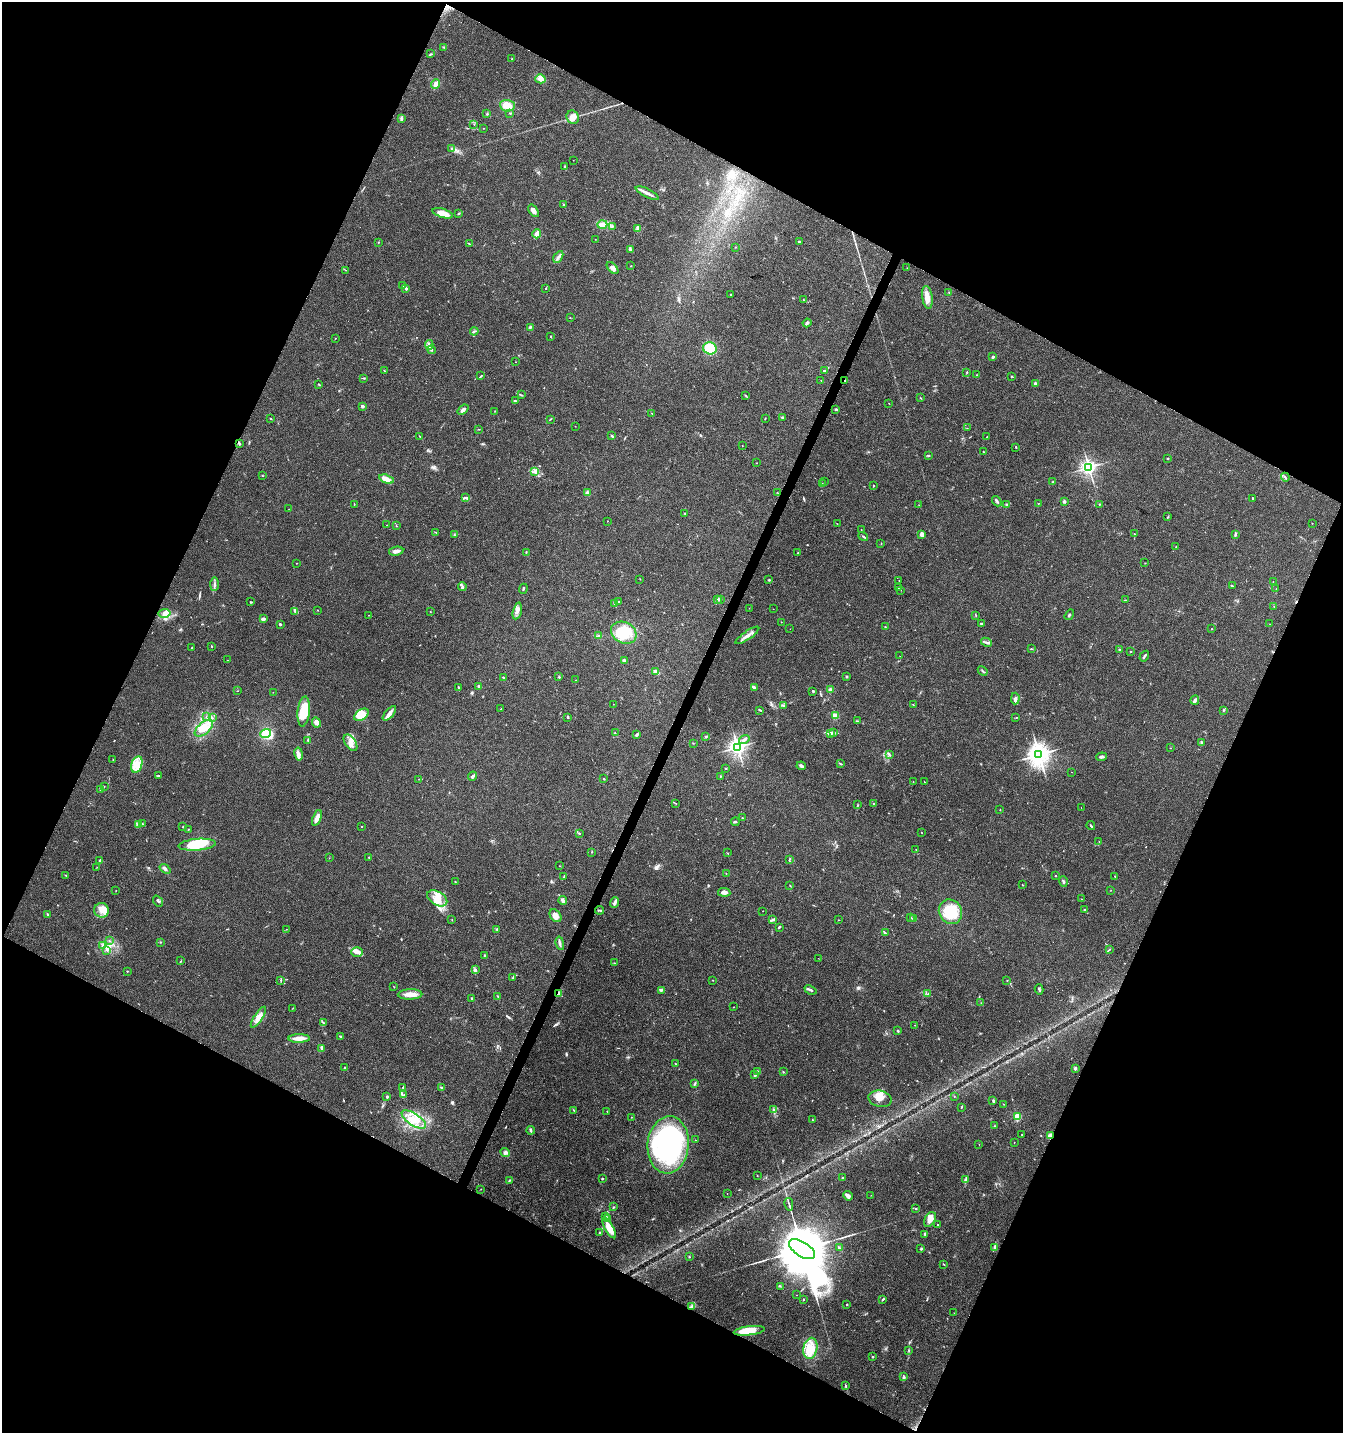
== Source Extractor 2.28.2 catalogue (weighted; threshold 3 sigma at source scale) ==
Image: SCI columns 202-5564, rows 8-5728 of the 5831 x 5728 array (HDU 1 of 3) = the unmasked area's bounding box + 8 px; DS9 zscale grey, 4 x 4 block average (1 PNG px = mean of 4 x 4 image px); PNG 1345 x 1435 px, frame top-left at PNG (2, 2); each listed source drawn as its Kron ellipse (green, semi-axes under 4 px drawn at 4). Shown black and unused: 46% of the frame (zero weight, under 3 of 4 exposures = <1% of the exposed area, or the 3 px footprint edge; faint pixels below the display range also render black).
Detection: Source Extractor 2.28.2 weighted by HDU 2 'WHT'. Background 0.0442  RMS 0.0035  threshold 0.0156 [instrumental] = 3 sigma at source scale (4.5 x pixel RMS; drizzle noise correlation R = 1.50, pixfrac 1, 0.0396/0.0396 arcsec/px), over >= 5 px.
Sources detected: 462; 1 too faint to see at this stretch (4 x 4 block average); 4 inside a brighter object's white glare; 2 cosmic-ray / hot-pixel residue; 1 long thin detection or spike segment (spike, bleed or trail) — neither listed nor drawn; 9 coinciding with a brighter row at this scale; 32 inside a brighter listed object's ellipse — not listed separately; the other 413 listed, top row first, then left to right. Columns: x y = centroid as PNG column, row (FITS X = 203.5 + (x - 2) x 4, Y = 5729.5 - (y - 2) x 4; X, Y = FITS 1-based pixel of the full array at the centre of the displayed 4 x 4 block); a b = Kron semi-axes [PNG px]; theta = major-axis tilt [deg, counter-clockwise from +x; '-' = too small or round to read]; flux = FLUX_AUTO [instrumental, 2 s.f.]
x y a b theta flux
444 47 4 2 - 1.8
430 54 3 2 - 1.8
512 59 2 2 - 1.1
540 79 5 4 - 9.6
436 84 5 3 - 9.6
507 106 7 6 - 18
510 113 2 2 - 1.1
487 114 3 2 - 1.4
573 117 7 6 - 16
402 119 4 2 - 3.2
474 124 2 2 - 0.48
483 128 2 2 - 0.73
452 149 3 2 - 2
573 160 2 2 - 0.44
565 167 2 2 - 2
647 193 12 3 -26 11
564 205 3 2 - 2.5
534 211 7 4 -54 8.8
443 213 11 4 -16 27
459 213 3 2 - 1.7
602 225 5 3 - 17
612 226 2 2 - 1
638 228 4 2 - 9.1
537 234 4 3 - 16
595 239 2 2 - 0.42
799 241 2 2 - 2.4
379 242 2 2 - 0.9
469 244 4 2 - 1.7
735 247 2 2 - 0.78
631 249 3 2 - 1.7
558 257 6 2 60 4.6
631 266 2 2 - 0.64
612 268 7 3 -47 8.7
907 268 2 2 - 0.89
346 270 2 2 - 0.64
403 285 2 2 - 1.4
406 288 3 2 - 4.2
545 288 2 2 - 0.81
949 293 2 2 - 0.58
730 295 2 2 - 1
927 297 11 5 -82 18
804 300 2 2 - 0.6
570 317 2 2 - 0.64
807 323 4 2 - 4.4
530 327 3 2 - 2.1
474 331 4 2 - 2.3
550 336 2 2 - 1.1
335 338 2 2 - 0.78
429 345 5 3 - 8
710 348 7 6 - 45
431 350 4 2 - 2.5
993 357 3 2 - 4
515 362 2 2 - 0.49
384 370 2 2 - 1.2
824 371 3 2 - 1.6
967 372 2 2 - 1.2
977 375 2 2 - 0.91
481 376 3 2 - 1.7
1011 376 3 2 - 1
363 378 4 2 - 1.7
821 380 2 2 - 0.58
845 380 2 2 - 1.2
1035 383 2 2 - 2.5
319 384 4 2 - 1.2
521 395 3 2 - 1.4
745 395 3 2 - 1.6
921 398 2 2 - 1.2
515 401 3 2 - 1.7
889 403 2 2 - 0.48
362 406 2 2 - 15
836 409 2 2 - 2.4
463 410 6 3 37 5.2
495 411 2 2 - 0.56
652 413 2 2 - 0.54
782 417 3 2 - 2
271 419 2 2 - 1.4
550 419 3 2 - 1.3
765 419 2 2 - 0.99
575 426 2 2 - 0.62
967 428 2 2 - 0.63
479 429 2 2 - 0.68
420 436 2 2 - 1.1
612 436 3 2 - 2.3
987 437 2 2 - 1.1
239 443 3 2 - 3.6
742 446 2 2 - 0.59
1016 447 2 2 - 1.4
984 452 4 2 - 1.7
928 456 2 2 - 1.5
1168 458 2 2 - 4.7
756 463 2 2 - 0.74
1089 467 2 2 - 780
535 471 4 2 - 2.1
262 476 2 2 - 1.1
1285 477 4 2 - 1.5
387 479 8 3 -15 20
825 482 2 2 - 0.6
1052 482 2 2 - 1.3
822 484 2 2 - 0.77
873 486 3 2 - 1
777 492 2 2 - 0.65
588 493 2 2 - 26
465 498 4 2 - 3.2
1253 498 2 2 - 1.7
997 501 6 2 -51 3.1
1064 502 3 2 - 4.3
354 504 2 2 - 0.99
1006 504 3 2 - 2
1038 504 2 2 - 0.44
1099 504 2 2 - 1.4
919 505 2 2 - 0.54
289 509 2 2 - 0.38
685 514 2 2 - 1.6
1168 517 2 2 - 0.78
607 521 2 2 - 0.51
1312 523 2 2 - 0.5
837 524 2 2 - 0.5
387 525 2 2 - 0.4
396 526 2 2 - 0.84
861 530 2 2 - 0.72
436 532 2 2 - 1.1
922 534 3 2 - 9.3
1134 534 2 2 - 1
1235 534 4 3 - 3.3
454 535 3 2 - 1.9
863 536 5 2 - 3.5
881 544 2 2 - 0.7
1176 546 2 2 - 1.1
396 551 7 3 11 10
526 552 3 2 - 1.3
798 553 2 2 - 0.75
296 563 2 2 - 0.52
1145 563 2 2 - 0.94
640 579 2 2 - 0.71
769 580 2 2 - 1.5
899 580 2 2 - 0.77
1273 582 2 2 - 0.57
214 584 7 2 89 3.7
1232 586 3 2 - 2.1
462 587 4 2 - 5.3
898 588 2 2 - 0.81
523 589 5 2 - 2.2
1276 589 2 2 - 0.63
900 590 2 2 - 0.77
720 599 2 2 - 0.89
717 600 3 2 - 2.4
1125 600 2 2 - 0.49
250 602 2 2 - 0.82
619 602 3 2 - 0.96
614 604 4 2 - 2.2
1274 606 2 2 - 0.58
749 608 2 2 - 0.42
773 609 2 2 - 0.33
318 610 2 2 - 2
430 611 2 2 - 0.91
517 611 8 2 75 7
295 612 3 2 - 1.9
165 613 6 4 10 8.3
369 615 2 2 - 0.52
976 615 2 2 - 0.84
1069 615 6 2 56 2.4
263 619 4 2 - 4.7
781 622 2 2 - 0.74
280 624 3 2 - 2.9
981 624 4 2 - 2.6
1270 624 2 2 - 0.51
885 627 2 2 - 0.83
790 629 2 2 - 0.58
1211 629 2 2 - 0.69
624 633 13 10 -27 64
599 635 2 2 - 0.98
747 635 14 3 34 11
986 642 5 2 - 4.5
212 646 3 2 - 1.1
191 648 2 2 - 0.55
1031 649 2 2 - 0.97
1119 649 3 2 - 1.4
1130 651 2 2 - 0.92
900 656 2 2 - 0.29
1144 656 6 2 57 3.8
227 660 2 2 - 0.35
624 661 2 2 - 24
656 671 3 2 - 11
983 671 5 2 - 3.2
503 677 2 2 - 1.7
559 677 2 2 - 1.8
847 677 2 2 - 2.8
575 680 2 2 - 0.47
479 686 3 2 - 4.7
458 687 3 2 - 1.5
754 688 3 3 - 6.8
831 690 3 2 - 2.5
237 691 2 2 - 0.72
813 691 2 2 - 7.4
273 692 2 2 - 0.45
1015 699 6 3 88 5.4
1195 700 4 2 - 6.9
613 704 2 2 - 0.4
913 705 2 2 - 0.93
783 706 2 2 - 1.1
501 709 2 2 - 0.8
760 710 4 2 - 2.2
1223 710 3 2 - 1.9
304 711 15 6 84 50
389 713 9 3 48 9.8
361 715 8 5 35 42
835 716 2 2 - 86
206 717 2 2 - 1
212 717 2 2 - 1.1
567 718 3 2 - 0.92
1016 718 2 2 - 0.75
857 721 3 2 - 1.7
316 722 5 4 - 9.2
204 728 11 6 41 23
833 732 2 2 - 1.5
266 733 6 4 22 29
615 733 2 2 - 1.1
830 733 4 2 - 2.8
636 734 3 2 - 1.3
706 737 3 2 - 1.8
744 739 5 3 - 5.3
308 740 4 2 - 2.1
1201 742 3 2 - 2.6
350 743 9 5 -56 14
693 743 2 2 - 0.9
737 747 3 2 - 960
1171 748 2 2 - 0.4
299 754 6 4 -80 7.2
889 754 4 2 - 2.2
1039 754 3 3 - 1900
1101 757 5 2 - 5.6
113 759 2 2 - 0.73
137 764 8 5 75 33
840 764 3 2 - 1.7
801 766 4 2 - 6.2
726 768 2 2 - 1
1071 772 2 2 - 0.46
159 776 4 2 - 2.2
473 776 5 2 - 5.3
720 776 3 2 - 0.99
419 779 2 2 - 0.37
604 779 2 2 - 1.7
913 782 2 2 - 0.59
925 782 2 2 - 0.46
104 786 2 2 - 0.88
101 789 4 2 - 2.6
676 803 3 2 - 0.9
873 803 2 2 - 0.79
857 805 2 2 - 0.79
1081 807 2 2 - 0.32
1000 810 2 2 - 1.6
317 818 8 3 70 18
742 818 2 2 - 1.8
735 822 4 2 - 2.7
142 824 3 2 - 1.9
139 825 3 2 - 1.7
1091 826 4 2 - 2.9
183 827 2 2 - 0.95
362 827 2 2 - 0.96
188 829 2 2 - 0.86
921 832 2 2 - 0.56
579 834 2 2 - 0.75
1099 841 2 2 - 0.5
197 845 19 6 4 75
916 850 2 2 - 0.84
591 852 2 2 - 0.72
727 853 2 2 - 0.51
369 857 2 2 - 0.8
329 858 2 2 - 0.53
790 859 2 2 - 1
100 861 3 2 - 1.7
559 866 2 2 - 0.59
97 867 2 2 - 0.57
165 869 6 2 -39 4.7
726 873 2 2 - 0.81
66 875 3 2 - 1.6
1055 876 2 2 - 0.77
1115 876 2 2 - 1.5
564 877 4 2 - 2.8
1063 881 5 2 - 4.5
455 882 2 2 - 0.94
790 885 2 2 - 0.79
1022 885 2 2 - 0.92
116 890 2 2 - 0.49
1111 890 2 2 - 0.53
724 892 6 3 -7 10
437 898 11 6 -30 26
1081 899 2 2 - 0.65
563 900 4 3 - 5
158 901 6 2 -51 3.2
615 903 5 2 - 6
102 910 7 7 - 16
600 910 4 2 - 2.9
1085 910 3 2 - 2
763 911 2 2 - 0.43
950 912 13 11 -57 69
47 914 4 2 - 2
555 916 7 5 -53 15
910 917 2 2 - 0.56
913 918 2 2 - 1.5
452 919 2 2 - 0.6
773 920 3 2 - 2.9
839 920 2 2 - 0.86
779 927 4 2 - 2.5
286 929 2 2 - 0.47
497 929 2 2 - 1.6
885 933 4 2 - 2.4
110 941 2 2 - 1
160 942 2 2 - 1.1
560 943 7 2 -78 4.8
102 945 3 2 - 1.2
107 950 3 2 - 2.2
1109 950 2 2 - 1.1
357 952 6 5 - 8.7
484 955 3 2 - 1.5
818 958 2 2 - 0.3
181 961 3 2 - 1.3
614 963 2 2 - 0.52
475 969 4 2 - 2.5
127 972 2 2 - 0.95
513 978 3 2 - 1.7
281 980 3 2 - 1.5
713 980 2 2 - 1.2
1007 981 2 2 - 0.6
394 987 2 2 - 0.78
1039 989 5 2 - 3
661 990 3 2 - 2.1
810 990 6 2 -22 3.9
559 993 3 3 - 7.4
410 994 12 5 2 17
928 994 3 2 - 2.8
498 996 2 2 - 1.8
472 998 2 2 - 1.1
981 1003 2 2 - 0.56
733 1007 2 2 - 0.54
293 1008 2 2 - 0.63
258 1017 12 4 57 15
323 1022 3 2 - 1.5
914 1025 2 2 - 0.56
898 1031 3 2 - 1.8
340 1036 3 2 - 1.8
299 1038 10 3 1 22
321 1049 3 2 - 2.9
675 1063 2 2 - 0.88
345 1068 2 2 - 2.2
1075 1068 2 2 - 6
758 1071 3 2 - 1.9
783 1072 2 2 - 1.4
755 1075 3 2 - 5.1
695 1084 3 2 - 2.1
403 1087 2 2 - 1.1
442 1087 2 2 - 3.1
404 1095 2 2 - 1
387 1097 2 2 - 11
954 1097 2 2 - 0.75
880 1099 12 8 -14 16
993 1100 2 2 - 2.2
1004 1104 2 2 - 0.71
962 1107 3 2 - 1.4
774 1109 3 2 - 3
574 1110 4 2 - 1.4
607 1111 2 2 - 0.93
631 1117 2 2 - 0.73
1018 1117 2 2 - 82
414 1120 14 6 -33 30
812 1120 2 2 - 0.64
995 1126 2 2 - 1.6
531 1130 4 2 - 3.2
1022 1134 2 2 - 0.67
1050 1136 2 2 - 67
696 1140 2 2 - 0.53
1014 1143 2 2 - 0.53
979 1144 2 2 - 0.55
668 1145 29 20 84 290
505 1152 5 2 - 4
757 1175 2 2 - 0.75
843 1178 2 2 - 2.2
602 1179 2 2 - 2.7
965 1180 4 3 - 3.5
509 1181 2 2 - 1.1
481 1189 2 2 - 0.64
727 1194 2 2 - 0.36
871 1195 2 2 - 0.58
848 1196 5 4 - 7.7
789 1204 6 2 -77 3.5
614 1207 2 2 - 1.6
915 1209 2 2 - 1.5
606 1217 3 2 - 2.5
608 1219 3 2 - 2.1
930 1219 8 5 59 14
937 1225 2 2 - 0.95
609 1228 11 4 -61 29
600 1233 2 2 - 1.1
925 1234 2 2 - 2.9
839 1248 3 2 - 2.7
995 1248 4 2 - 2.4
802 1249 15 7 -32 31000
921 1249 3 2 - 1.9
689 1257 2 2 - 1.2
944 1264 3 2 - 1.2
780 1286 2 2 - 0.99
796 1295 2 2 - 0.41
883 1299 3 2 - 2.5
803 1300 2 2 - 1.5
847 1304 2 2 - 1.7
692 1306 4 3 - 4.3
954 1313 2 2 - 0.61
749 1331 15 4 7 55
810 1348 10 7 79 28
909 1351 2 2 - 1.1
872 1357 2 2 - 2.3
904 1377 3 2 - 2.3
845 1386 2 2 - 3.4
Overlapping masked pixels (flux is a lower limit): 4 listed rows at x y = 845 380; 239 443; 559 993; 1050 1136
Diffuse or blended objects may show on this block-average render without a row.